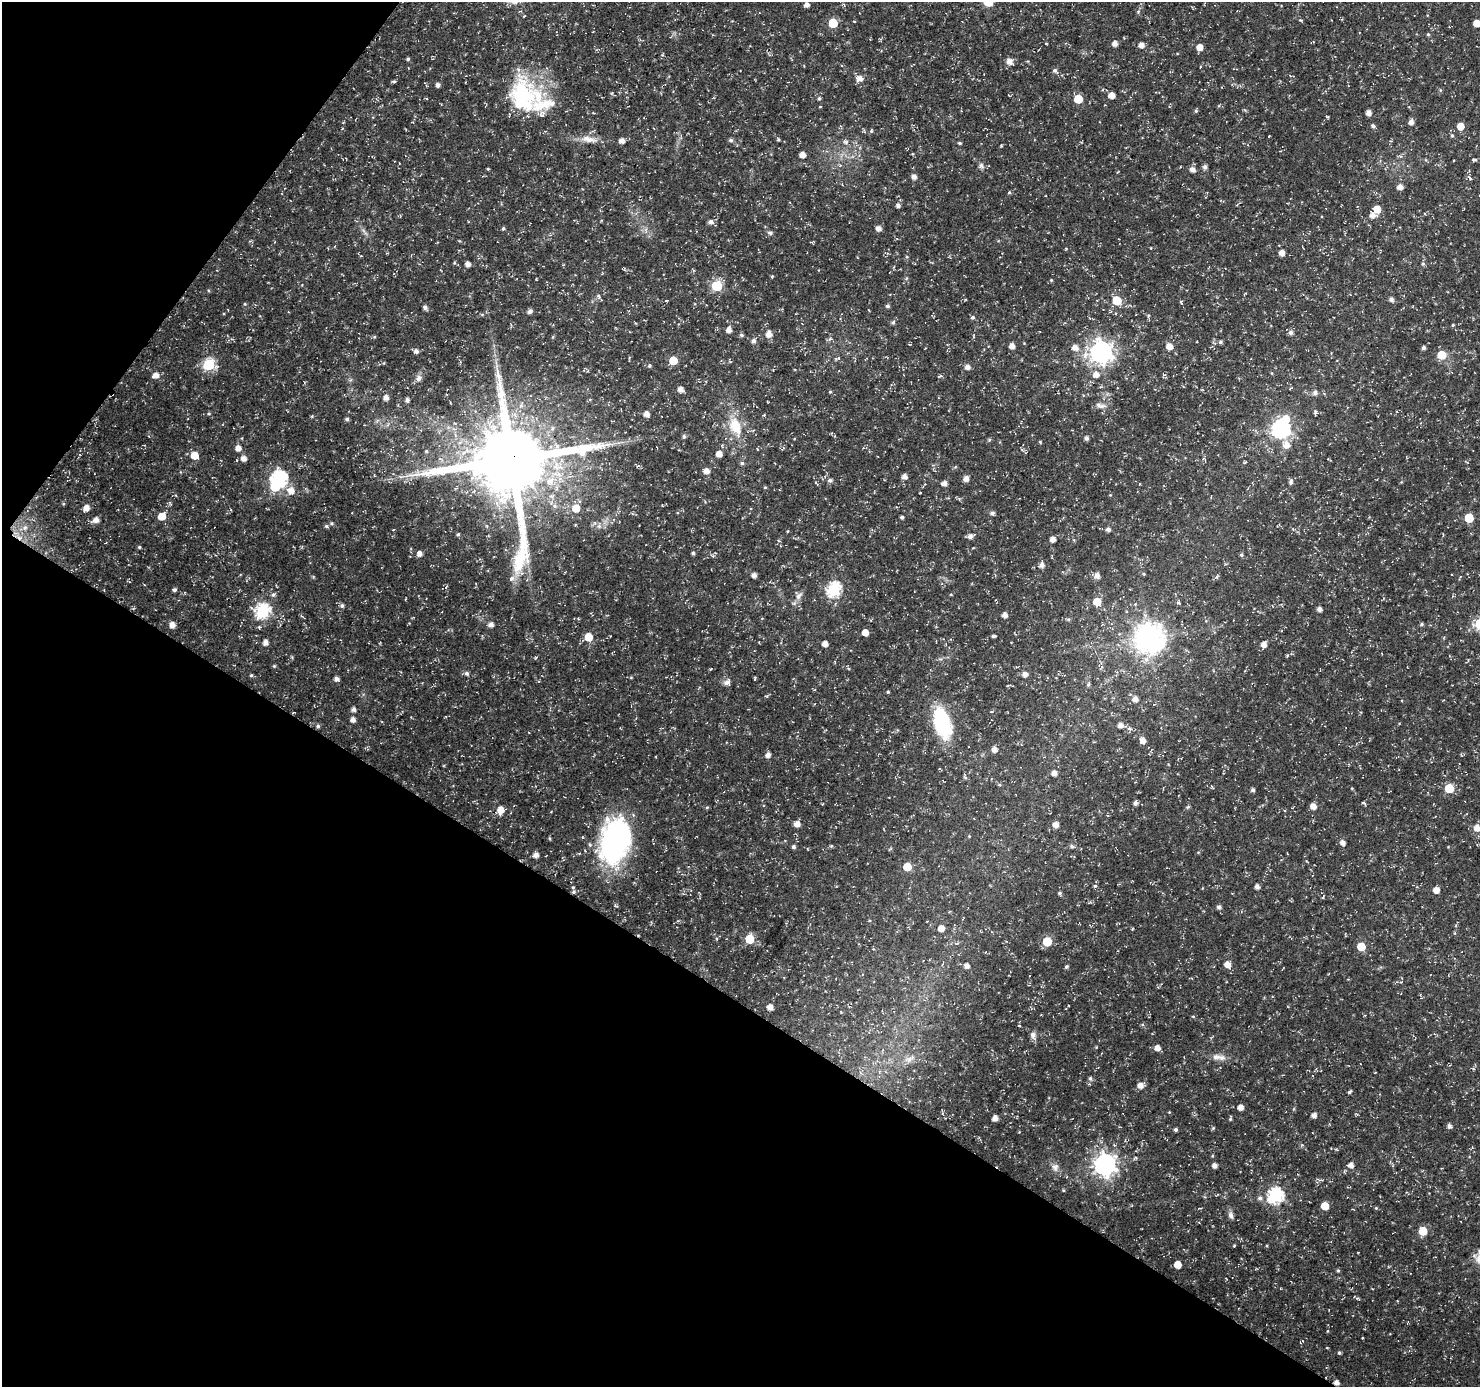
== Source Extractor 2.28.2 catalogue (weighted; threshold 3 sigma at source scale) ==
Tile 9 of 4 x 4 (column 1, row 3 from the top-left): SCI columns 74-1551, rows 1606-2990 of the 5997 x 6050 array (HDU 1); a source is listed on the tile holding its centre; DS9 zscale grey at full resolution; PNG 1482 x 1389 px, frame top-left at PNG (2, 2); no overlay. Shown black and unused: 33% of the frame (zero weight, under 3 of 5 exposures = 3% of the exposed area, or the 3 px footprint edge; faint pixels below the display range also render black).
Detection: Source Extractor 2.28.2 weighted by HDU 2 'WHT'; one run over the whole footprint, this tile lists its part. Background 0.0184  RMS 0.0022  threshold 0.0098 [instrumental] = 3 sigma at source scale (4.5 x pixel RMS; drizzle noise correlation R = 1.50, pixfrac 1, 0.0396/0.0396 arcsec/px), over >= 5 px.
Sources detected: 296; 2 inside a brighter object's white glare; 1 cosmic-ray / hot-pixel residue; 1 long thin detection or spike segment (spike, bleed or trail) — not listed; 3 inside a brighter listed object's ellipse — not listed separately; the other 289 listed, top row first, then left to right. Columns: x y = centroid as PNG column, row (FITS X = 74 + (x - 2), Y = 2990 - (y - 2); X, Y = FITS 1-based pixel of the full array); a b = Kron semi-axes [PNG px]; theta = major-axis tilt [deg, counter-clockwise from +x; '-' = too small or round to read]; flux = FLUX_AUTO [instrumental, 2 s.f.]
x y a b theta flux
988 2 6 6 - 9
807 5 4 4 - 1.1
524 16 3 2 - 0.18
1300 20 5 5 - 0.26
833 23 5 5 - 8.9
1477 23 5 5 - 3.1
1428 34 5 4 - 0.28
1046 43 4 2 - 0.17
1115 43 5 5 - 1.3
1141 45 6 6 - 1.1
1199 47 6 5 - 1.8
408 59 4 4 - 0.36
1009 62 7 6 - 1.5
1200 67 4 2 - 0.15
1055 70 6 5 - 0.57
859 78 7 7 - 1.6
394 81 5 4 - 0.31
438 85 5 4 - 0.65
1440 90 5 3 - 0.23
1112 95 5 5 - 2.2
523 97 50 34 -81 21
819 98 5 3 - 0.32
1078 99 5 5 - 6.7
820 107 4 2 - 0.14
1196 111 5 4 - 0.31
1368 113 4 4 - 1.3
1327 117 5 3 - 0.22
1411 122 5 5 - 1.2
1373 126 6 4 -43 0.5
1460 126 5 5 - 2.8
871 131 6 4 83 0.29
1452 135 5 4 - 0.36
1269 136 3 2 - 0.12
587 139 20 9 -9 2.4
778 139 5 4 - 0.25
731 140 6 5 - 0.41
622 141 5 5 - 1.2
846 142 8 5 -16 0.6
960 143 5 3 - 0.33
802 155 5 4 - 1.6
1400 156 5 4 - 0.34
1475 160 8 3 -1 0.34
840 165 6 3 19 0.28
981 166 7 7 - 0.68
1205 167 5 5 - 0.74
488 169 4 3 - 0.21
1192 170 6 6 - 1
914 177 5 5 - 1.1
1470 178 8 4 -57 0.48
1400 187 5 5 - 1.3
1009 192 5 4 - 0.28
898 205 5 5 - 0.7
1377 209 7 6 - 2.4
1372 215 6 6 - 1.3
710 222 6 5 - 0.84
879 228 5 5 - 1.2
503 229 4 4 - 0.36
770 233 7 5 -15 0.45
1282 253 5 5 - 1.5
907 257 5 3 - 0.21
468 264 5 4 - 1
1423 264 6 5 - 0.36
772 276 4 3 - 0.22
1051 280 4 4 - 0.22
717 286 6 6 - 16
599 296 7 5 -48 0.44
1391 299 5 5 - 0.76
1117 300 6 5 - 7.4
245 304 5 4 - 0.27
887 306 4 4 - 0.49
425 308 5 4 - 0.7
530 311 5 5 - 0.82
1110 312 6 3 21 0.24
482 314 6 4 0 0.26
1148 316 6 3 72 0.26
973 317 5 4 - 0.47
893 322 5 4 - 0.39
1453 325 4 3 - 0.24
729 330 6 5 - 1.3
1291 332 6 5 - 0.79
769 334 7 6 - 1.5
741 335 5 4 - 0.4
374 337 5 3 - 0.19
553 337 5 3 - 0.2
830 339 7 5 30 0.42
754 341 5 5 - 0.73
1220 342 5 5 - 0.48
1012 346 5 5 - 1.3
1169 346 6 6 - 2
1075 348 7 7 - 1.5
1423 348 4 4 - 0.62
416 352 6 5 - 0.74
1101 352 8 8 - 140
1441 355 6 6 - 5.2
838 358 6 4 -88 0.28
673 360 5 5 - 4.7
209 365 6 6 - 23
649 366 5 5 - 0.36
967 367 6 5 - 1.1
1096 374 6 6 - 1.6
156 375 6 5 - 1.6
939 376 7 3 23 0.29
419 378 9 7 62 1.1
680 389 5 5 - 1.3
830 392 4 4 - 0.22
1315 393 7 6 - 0.74
386 398 5 5 - 1.2
407 400 5 4 - 0.76
1100 405 15 7 -16 1.1
1315 412 5 4 - 0.34
209 414 6 3 8 0.28
646 414 5 5 - 1.4
312 416 4 3 - 0.24
347 419 4 4 - 0.44
735 426 25 15 -67 6.2
1281 429 7 7 - 67
684 436 6 5 - 0.42
835 436 5 3 - 0.18
1086 438 4 4 - 0.7
989 440 5 4 - 0.27
1040 442 5 3 - 0.2
1286 445 9 8 - 1.9
238 448 5 5 - 1.4
757 449 4 2 - 0.17
426 451 5 5 - 0.34
719 454 5 5 - 1.7
194 455 6 5 - 3.6
244 458 6 5 - 1.2
1204 459 7 3 -45 0.26
511 460 27 25 84 2400
742 463 6 5 - 0.38
706 471 5 5 - 1.4
904 476 5 5 - 1.1
279 479 7 7 - 51
966 479 6 5 - 1.1
830 480 6 5 - 0.52
1291 482 7 5 84 0.58
944 483 5 4 - 1.2
925 484 4 3 - 0.21
765 487 4 4 - 0.22
291 490 9 8 - 2
920 493 3 2 - 0.18
86 508 7 6 - 1.5
576 508 6 6 - 3.5
992 513 5 5 - 0.65
162 516 6 5 - 3.2
902 517 4 4 - 0.36
1469 518 5 5 - 7.4
96 520 7 6 - 1.5
326 526 6 5 - 0.43
599 526 6 5 - 0.56
25 528 8 7 - 0.97
1108 529 5 5 - 0.73
393 530 4 2 - 0.18
788 531 4 3 - 0.17
458 534 4 3 - 0.28
970 536 7 5 24 0.97
1052 539 5 5 - 1.3
139 547 4 4 - 0.31
419 553 5 5 - 1.2
693 553 4 4 - 0.41
1241 555 5 4 - 0.37
1042 565 6 5 - 1.1
1143 574 5 4 - 0.26
754 575 4 4 - 0.98
1097 576 6 6 - 1.3
512 578 10 7 31 1
446 587 5 4 - 0.32
834 589 7 6 - 35
174 590 4 4 - 0.48
273 595 7 5 54 0.48
951 595 4 3 - 0.18
799 596 13 7 53 1.1
1097 602 6 6 - 4.1
1178 603 6 4 -2 0.26
342 606 5 5 - 0.52
1319 609 4 4 - 0.99
263 611 7 6 - 38
1005 615 4 4 - 1.1
301 616 5 4 - 0.27
1068 619 6 4 0 0.3
1421 624 4 4 - 0.37
172 625 5 5 - 1.4
491 625 5 5 - 1.2
865 632 5 5 - 2.1
993 636 5 3 - 0.41
588 637 6 6 - 3.7
1149 638 9 9 - 290
265 642 5 5 - 1.2
825 644 4 4 - 1.4
1264 644 6 5 - 1.3
536 658 5 3 - 0.23
274 666 4 4 - 0.27
1101 667 8 3 56 0.4
710 669 4 3 - 0.18
467 673 6 5 - 0.61
1025 674 5 5 - 1.2
251 675 5 4 - 0.3
631 677 5 3 - 0.21
336 679 5 5 - 0.87
755 679 5 3 - 0.24
727 682 10 8 35 0.95
1088 684 6 4 68 0.36
1008 685 5 3 - 0.18
888 692 4 3 - 0.26
1135 699 6 5 - 1.2
353 709 5 5 - 0.73
353 720 5 5 - 1
942 723 27 14 -74 19
1120 725 5 5 - 1.2
318 726 5 5 - 0.45
1142 740 6 5 - 1.4
994 749 5 5 - 1.2
768 755 5 4 - 1.1
1054 773 5 4 - 1.3
965 777 7 4 -45 0.31
1212 787 6 3 -61 0.25
1449 788 6 5 - 8
1253 790 4 4 - 0.53
1135 803 5 5 - 0.64
1364 803 6 3 -35 0.33
1313 806 5 5 - 1.5
707 807 5 4 - 0.23
1188 807 6 4 43 0.32
500 810 7 6 - 2.2
797 824 5 5 - 1.5
1055 825 5 5 - 1.4
1477 828 7 6 - 1.8
969 836 4 4 - 0.18
550 838 5 3 - 0.24
615 841 45 28 79 45
1343 842 6 5 - 0.97
831 846 5 5 - 0.27
1072 846 6 6 - 0.5
793 847 4 4 - 0.52
536 855 5 5 - 1.3
907 867 5 5 - 5.2
1095 886 5 3 - 0.26
1257 886 4 4 - 0.91
1436 890 5 5 - 1.5
574 892 5 5 - 0.34
1059 893 5 5 - 0.4
1219 907 5 5 - 0.66
941 928 5 5 - 1.8
1132 929 4 3 - 0.19
1454 933 5 3 - 0.21
749 939 6 5 - 8.5
1047 942 6 5 - 8.6
1361 947 5 5 - 5.6
1227 964 6 5 - 1.9
967 966 6 5 - 1
1066 967 4 4 - 0.43
770 1007 5 5 - 1.3
1193 1016 5 3 - 0.22
1019 1025 4 4 - 0.23
1033 1035 11 8 -72 1
1157 1048 5 5 - 1.5
1217 1057 15 8 -5 1.5
909 1059 18 7 31 1.6
879 1071 6 4 85 0.38
1090 1078 6 5 - 0.51
1140 1085 6 6 - 1.5
1349 1092 5 3 - 0.37
1240 1107 5 5 - 1.4
1314 1115 5 4 - 1.1
995 1118 5 4 - 1.4
1230 1118 6 3 85 0.28
1449 1126 5 5 - 0.6
1213 1128 5 3 - 0.23
1176 1129 4 4 - 0.49
1302 1145 5 4 - 0.27
1105 1164 8 8 - 140
1214 1165 4 4 - 1.1
1351 1165 6 5 - 1.1
1055 1167 11 9 -89 1.2
1063 1190 4 3 - 0.21
1275 1195 7 7 - 44
1260 1198 6 6 - 0.69
1325 1206 5 5 - 3.8
1376 1208 5 4 - 0.23
1231 1215 10 6 -74 0.82
1423 1231 5 5 - 5.8
1177 1265 5 5 - 3
1338 1270 5 4 - 0.29
1358 1299 6 4 -43 0.29
1327 1331 5 3 - 0.17
1362 1338 3 2 - 0.16
1339 1353 5 4 - 0.31
1336 1383 5 4 - 1.1
Overlapping masked pixels (flux is a lower limit): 3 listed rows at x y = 511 460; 574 892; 1336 1383
Isophote crosses this tile's border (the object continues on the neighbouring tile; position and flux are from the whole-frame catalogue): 2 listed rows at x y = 988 2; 1477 23